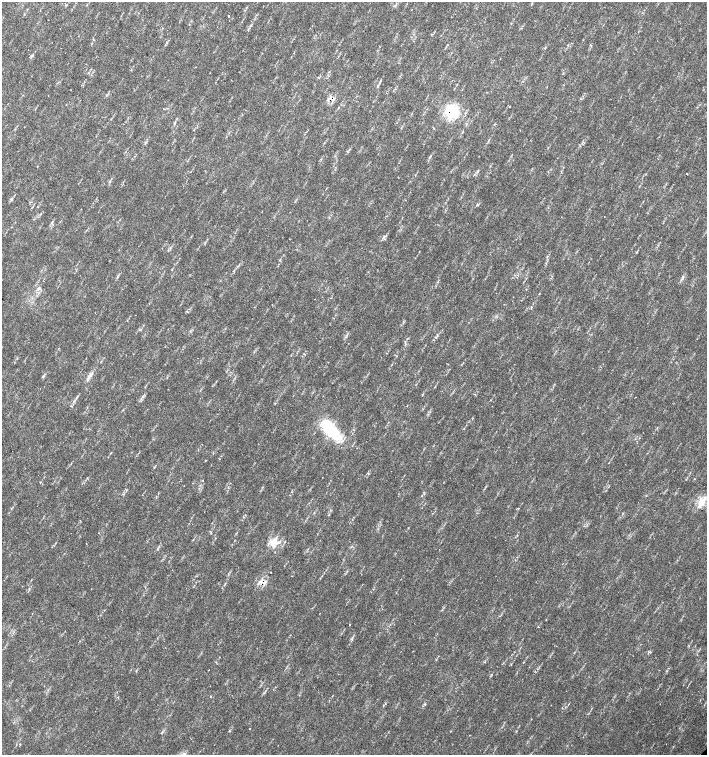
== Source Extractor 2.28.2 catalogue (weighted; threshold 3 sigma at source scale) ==
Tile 11 of 4 x 4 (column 3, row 3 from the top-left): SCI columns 3044-4453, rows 1507-3012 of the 6023 x 6029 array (HDU 1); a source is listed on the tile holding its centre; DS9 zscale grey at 2 x 2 block average (1 PNG px = mean of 2 x 2 image px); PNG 709 x 757 px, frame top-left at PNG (2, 2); no overlay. Shown black and unused: <1% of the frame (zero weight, under 2 of 3 exposures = <1% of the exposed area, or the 3 px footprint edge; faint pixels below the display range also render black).
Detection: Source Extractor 2.28.2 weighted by HDU 2 'WHT'; one run over the whole footprint, this tile lists its part. Background 0.0334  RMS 0.0041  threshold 0.0185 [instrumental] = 3 sigma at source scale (4.5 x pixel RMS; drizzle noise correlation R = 1.50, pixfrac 1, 0.0396/0.0396 arcsec/px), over >= 5 px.
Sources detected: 37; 3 cosmic-ray / hot-pixel residue — not listed; the other 34 listed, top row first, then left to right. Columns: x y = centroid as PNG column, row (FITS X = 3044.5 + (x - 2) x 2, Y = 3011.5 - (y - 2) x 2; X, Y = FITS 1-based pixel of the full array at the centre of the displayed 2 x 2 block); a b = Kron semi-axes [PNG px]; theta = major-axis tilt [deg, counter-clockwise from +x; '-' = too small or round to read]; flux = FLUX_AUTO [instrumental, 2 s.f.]
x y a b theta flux
229 16 2 2 - 2
591 45 3 2 - 0.59
487 92 2 2 - 0.39
509 106 2 2 - 1.4
452 111 17 16 - 33
174 124 3 2 - 0.61
687 174 2 2 - 1.3
11 199 3 2 - 0.76
118 276 3 2 - 0.7
683 277 4 3 - 1.1
39 288 4 3 - 1.4
90 375 4 2 - 1.7
43 376 4 3 - 1
77 397 3 2 - 0.73
142 397 3 2 - 0.85
635 397 2 2 - 0.36
74 401 4 2 - 1
330 430 29 14 -48 38
203 480 2 2 - 0.49
291 492 2 2 - 0.34
701 502 15 8 73 9.9
518 508 3 2 - 0.56
517 535 3 2 - 0.57
274 542 14 9 68 10
86 544 2 2 - 0.37
271 572 2 2 - 0.96
259 583 6 2 45 1.4
523 662 2 2 - 0.4
209 670 2 2 - 0.57
136 671 3 2 - 0.55
210 696 2 2 - 0.58
250 729 2 2 - 0.6
20 744 2 2 - 0.57
184 754 6 3 24 2.3
Overlapping masked pixels (flux is a lower limit): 1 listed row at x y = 452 111
Isophote crosses this tile's border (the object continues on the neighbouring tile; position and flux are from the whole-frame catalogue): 1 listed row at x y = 184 754
Diffuse or blended objects may show on this block-average render without a row.